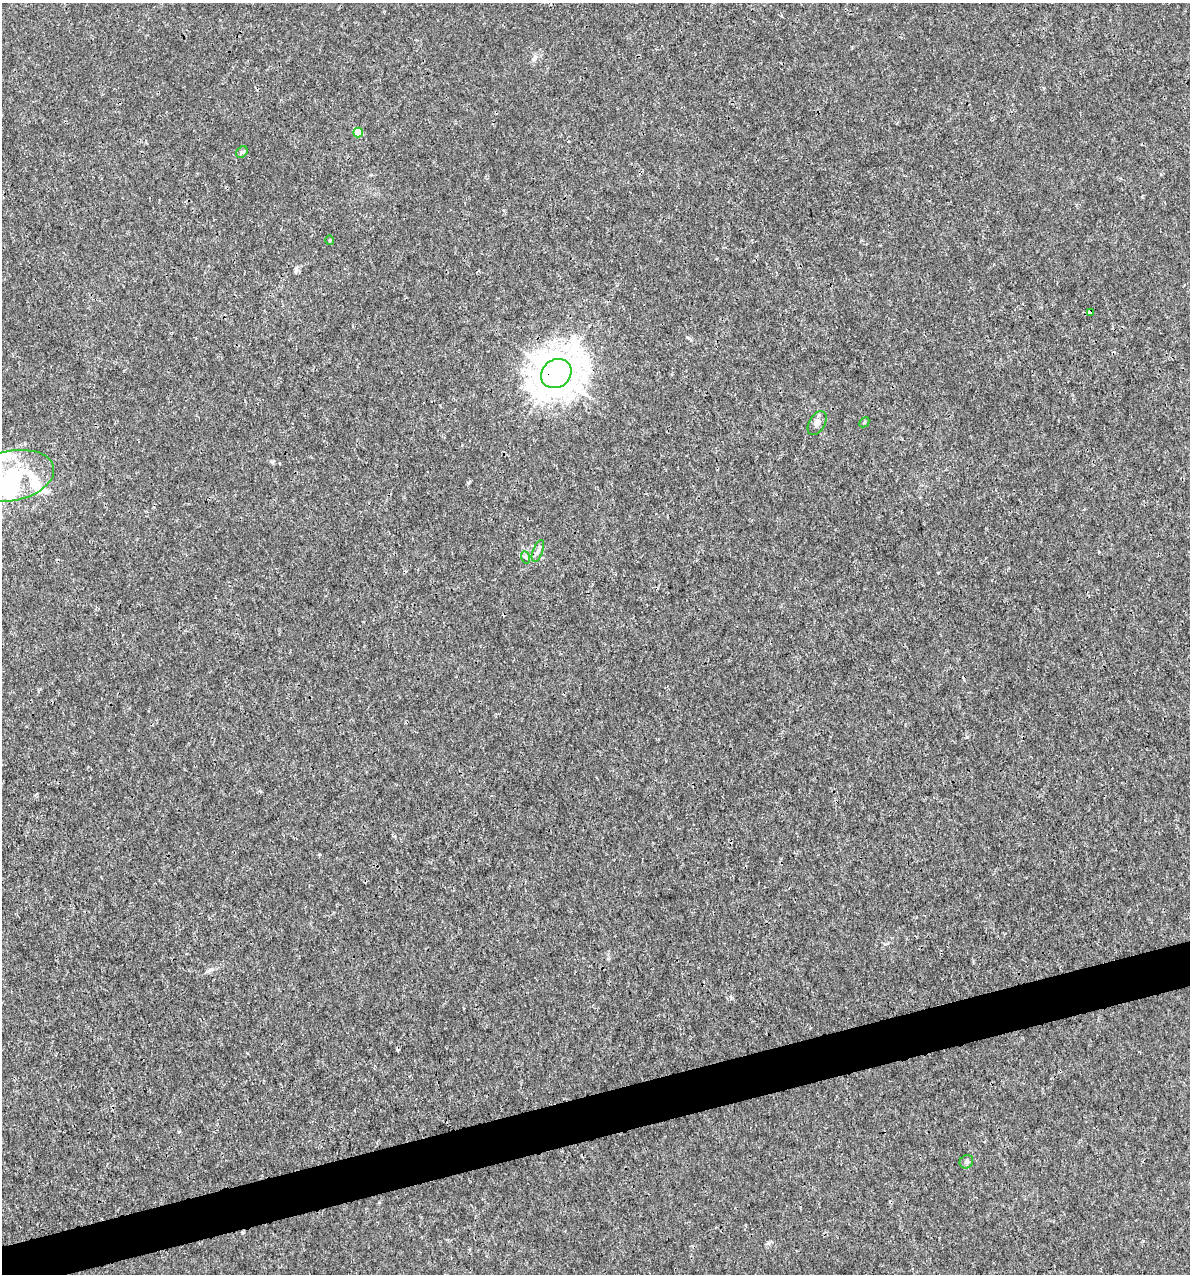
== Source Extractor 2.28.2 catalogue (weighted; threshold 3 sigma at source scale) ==
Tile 7 of 4 x 4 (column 3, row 2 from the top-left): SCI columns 2468-3655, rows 2547-3818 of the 4886 x 5091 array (HDU 1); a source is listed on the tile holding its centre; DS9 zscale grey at full resolution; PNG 1192 x 1276 px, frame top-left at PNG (2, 3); each listed source drawn as its Kron ellipse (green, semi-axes under 4 px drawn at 4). Shown black and unused: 4% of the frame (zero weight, under 3 of 4 exposures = <1% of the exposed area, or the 3 px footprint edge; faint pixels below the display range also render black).
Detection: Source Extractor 2.28.2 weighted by HDU 2 'WHT'; one run over the whole footprint, this tile lists its part. Background 3.56e-04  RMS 8.5e-04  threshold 0.00384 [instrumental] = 3 sigma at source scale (4.5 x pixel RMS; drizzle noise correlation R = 1.50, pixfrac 1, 0.0396/0.0396 arcsec/px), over >= 5 px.
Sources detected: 18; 2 inside a brighter object's white glare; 3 cosmic-ray / hot-pixel residue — neither listed nor drawn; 2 inside a brighter listed object's ellipse — not listed separately; the other 11 listed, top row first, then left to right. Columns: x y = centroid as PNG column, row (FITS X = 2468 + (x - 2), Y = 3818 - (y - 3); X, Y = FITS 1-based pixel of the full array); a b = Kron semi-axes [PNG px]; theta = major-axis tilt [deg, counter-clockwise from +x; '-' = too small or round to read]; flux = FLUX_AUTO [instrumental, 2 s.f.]
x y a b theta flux
358 132 5 5 - 1.9
242 152 6 5 - 0.17
330 240 5 3 - 0.08
1090 312 4 3 - 0.38
556 374 16 14 38 230
864 422 6 3 44 0.086
817 423 13 8 60 0.48
12 476 43 25 12 7.1
538 551 11 5 69 0.3
525 557 6 4 -70 0.14
966 1162 7 6 - 0.22
Overlapping masked pixels (flux is a lower limit): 2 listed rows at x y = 1090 312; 556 374
Isophote crosses this tile's border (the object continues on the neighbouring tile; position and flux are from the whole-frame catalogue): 1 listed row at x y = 12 476
Unlisted compact peaks at least as high as the median listed source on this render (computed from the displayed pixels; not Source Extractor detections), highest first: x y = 967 737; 768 1243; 468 483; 272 462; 533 59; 296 268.